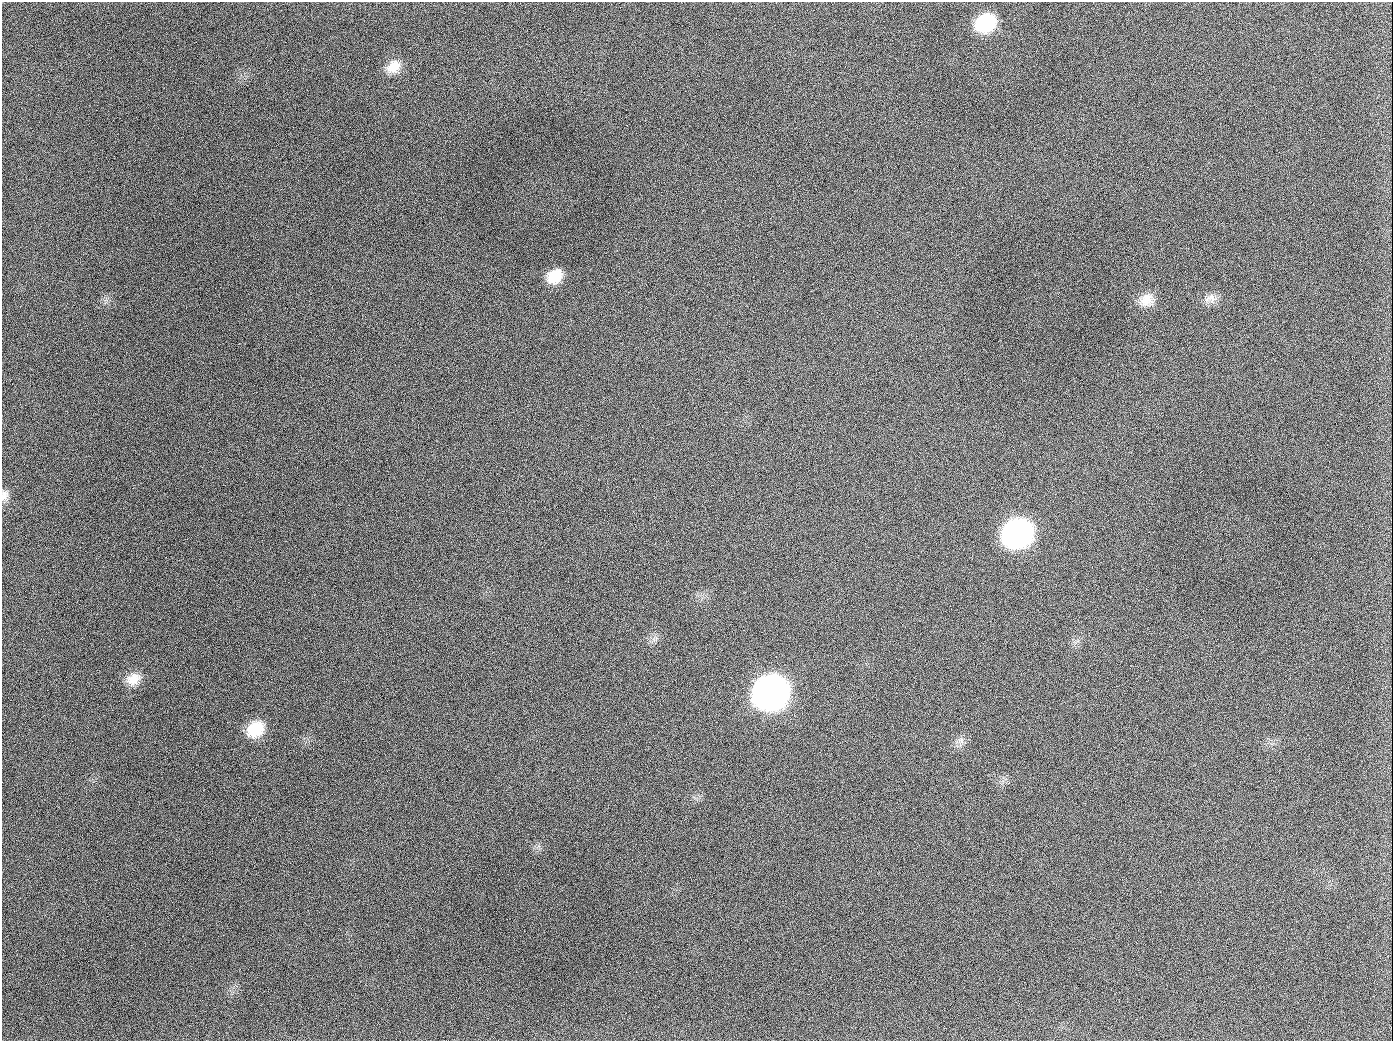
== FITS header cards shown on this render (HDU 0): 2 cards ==
NAXIS1  =                 1391
NAXIS2  =                 1039

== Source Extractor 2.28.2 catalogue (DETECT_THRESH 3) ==
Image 1391 x 1039 px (HDU 0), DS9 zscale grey, 1 PNG px = 1 image px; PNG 1395 x 1043 px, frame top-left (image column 1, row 1039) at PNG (2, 2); no overlay
Background 1750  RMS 76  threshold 227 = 3 sigma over >= 5 px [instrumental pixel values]
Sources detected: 14; all 14 listed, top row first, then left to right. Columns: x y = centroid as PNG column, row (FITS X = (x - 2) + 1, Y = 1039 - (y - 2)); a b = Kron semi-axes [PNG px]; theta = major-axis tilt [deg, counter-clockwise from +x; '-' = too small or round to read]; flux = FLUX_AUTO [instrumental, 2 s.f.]
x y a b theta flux
985 23 21 17 28 2.7e+05
393 67 20 15 38 8.3e+04
189 126 2 2 - 5.6e+03
555 276 18 14 42 1.1e+05
1210 298 17 13 7 4.5e+04
1146 300 20 15 40 7.7e+04
654 407 3 2 - 3.7e+03
4 496 13 9 76 3.1e+04
1017 533 20 17 29 2.0e+06
133 679 19 14 31 7.3e+04
771 692 21 19 31 4.6e+06
255 729 19 15 37 1.5e+05
961 740 7 5 -46 1.6e+04
944 1026 2 2 - 4.0e+03
At the frame edge (FLAGS 8, measured only in part): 1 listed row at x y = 4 496